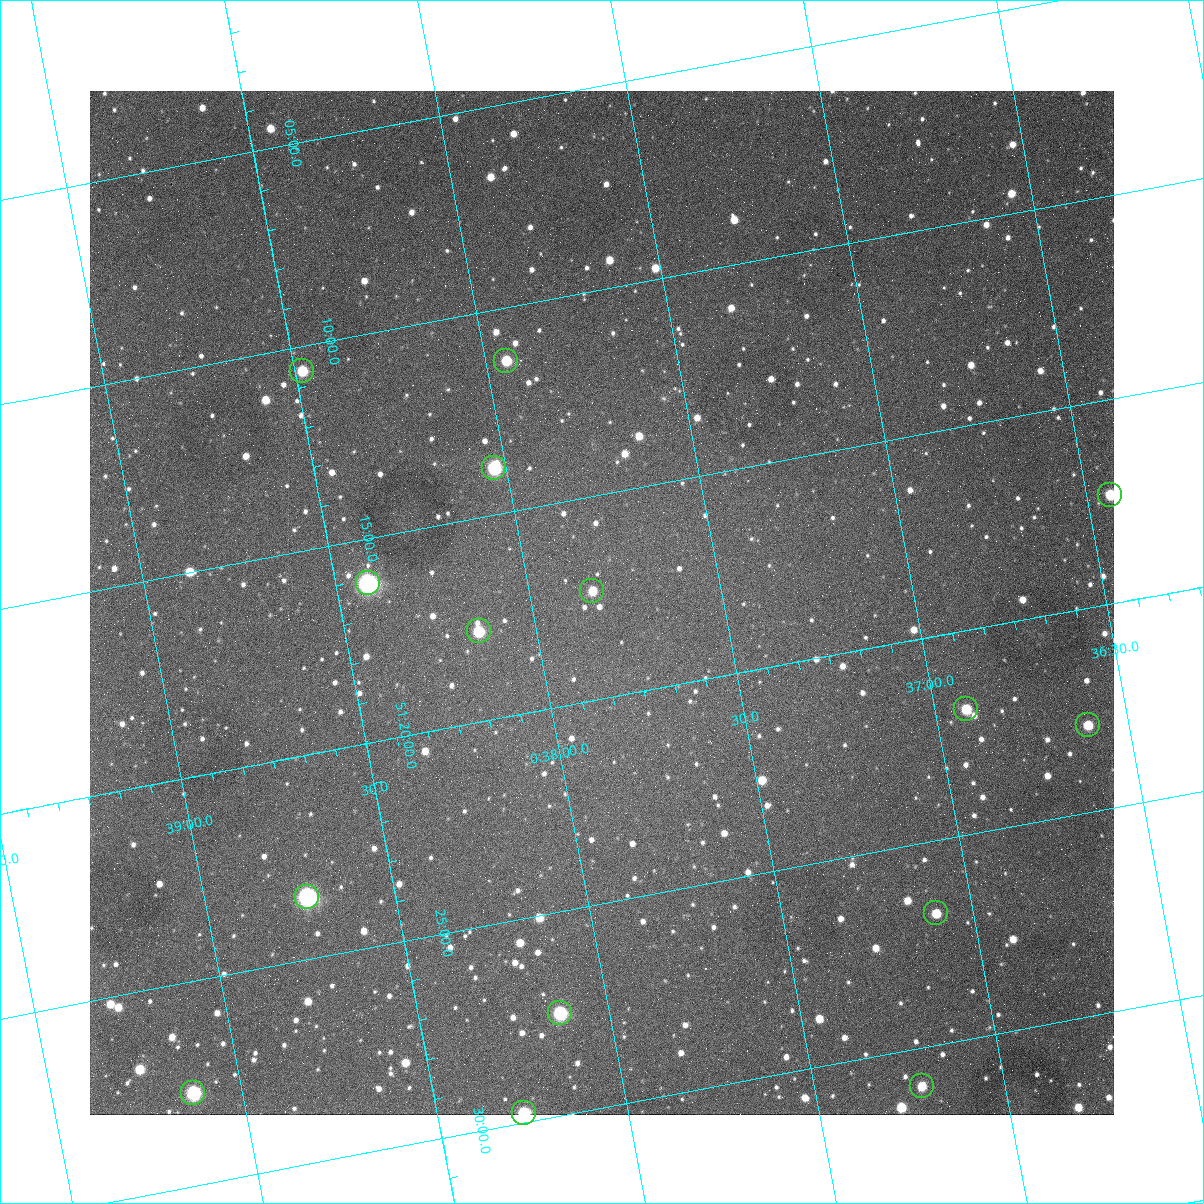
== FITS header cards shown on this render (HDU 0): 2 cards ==
NAXIS1  =                 1024
NAXIS2  =                 1024

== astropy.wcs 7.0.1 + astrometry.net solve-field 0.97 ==
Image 1024 x 1024 px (HDU 0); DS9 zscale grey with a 90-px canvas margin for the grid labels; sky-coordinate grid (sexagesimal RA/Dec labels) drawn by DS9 from the SOLVED WCS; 15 Tycho-2 reference stars matched to detected sources circled (green)
Header WCS: none
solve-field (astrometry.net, Tycho-2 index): SOLVED blind (the file carries no WCS)
Solved WCS: RA---TAN-SIP/DEC--TAN-SIP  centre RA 00:37:49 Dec +51:18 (9.45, +51.29 deg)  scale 1.49 arcsec/px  FOV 25.5' x 25.5'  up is -169 deg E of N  parity flipped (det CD > 0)
(file carries no celestial WCS; the grid is the blind solution)
Tycho-2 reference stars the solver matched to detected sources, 15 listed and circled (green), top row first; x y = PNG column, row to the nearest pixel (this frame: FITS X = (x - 90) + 1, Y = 1024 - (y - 91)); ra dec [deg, ICRS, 3 dp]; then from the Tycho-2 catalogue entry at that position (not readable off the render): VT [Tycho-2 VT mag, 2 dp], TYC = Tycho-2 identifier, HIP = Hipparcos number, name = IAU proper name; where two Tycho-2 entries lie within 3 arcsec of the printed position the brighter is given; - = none
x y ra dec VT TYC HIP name
506 361 9.486 +51.188 10.87 3261-2086-1 - -
302 371 9.620 +51.177 10.71 3261-2090-1 - -
494 468 9.507 +51.231 9.24 3261-2068-1 - -
1110 495 9.110 +51.289 10.95 3261-2033-1 - -
368 583 9.604 +51.268 7.70 3261-1879-1 3018 -
592 591 9.459 +51.289 11.04 3261-1703-1 - -
479 631 9.538 +51.296 10.24 3261-1493-1 - -
966 709 9.229 +51.365 11.03 3261-2198-1 - -
1088 725 9.152 +51.381 11.06 3261-1519-1 - -
307 897 9.683 +51.391 7.88 3261-1837-1 - -
936 913 9.274 +51.446 10.91 3261-1253-1 - -
560 1013 9.532 +51.458 9.03 3261-1423-1 - -
922 1086 9.305 +51.516 11.13 3261-2117-1 - -
193 1093 9.782 +51.462 9.45 3261-1155-1 - -
524 1113 9.568 +51.496 9.95 3261-2018-1 - -